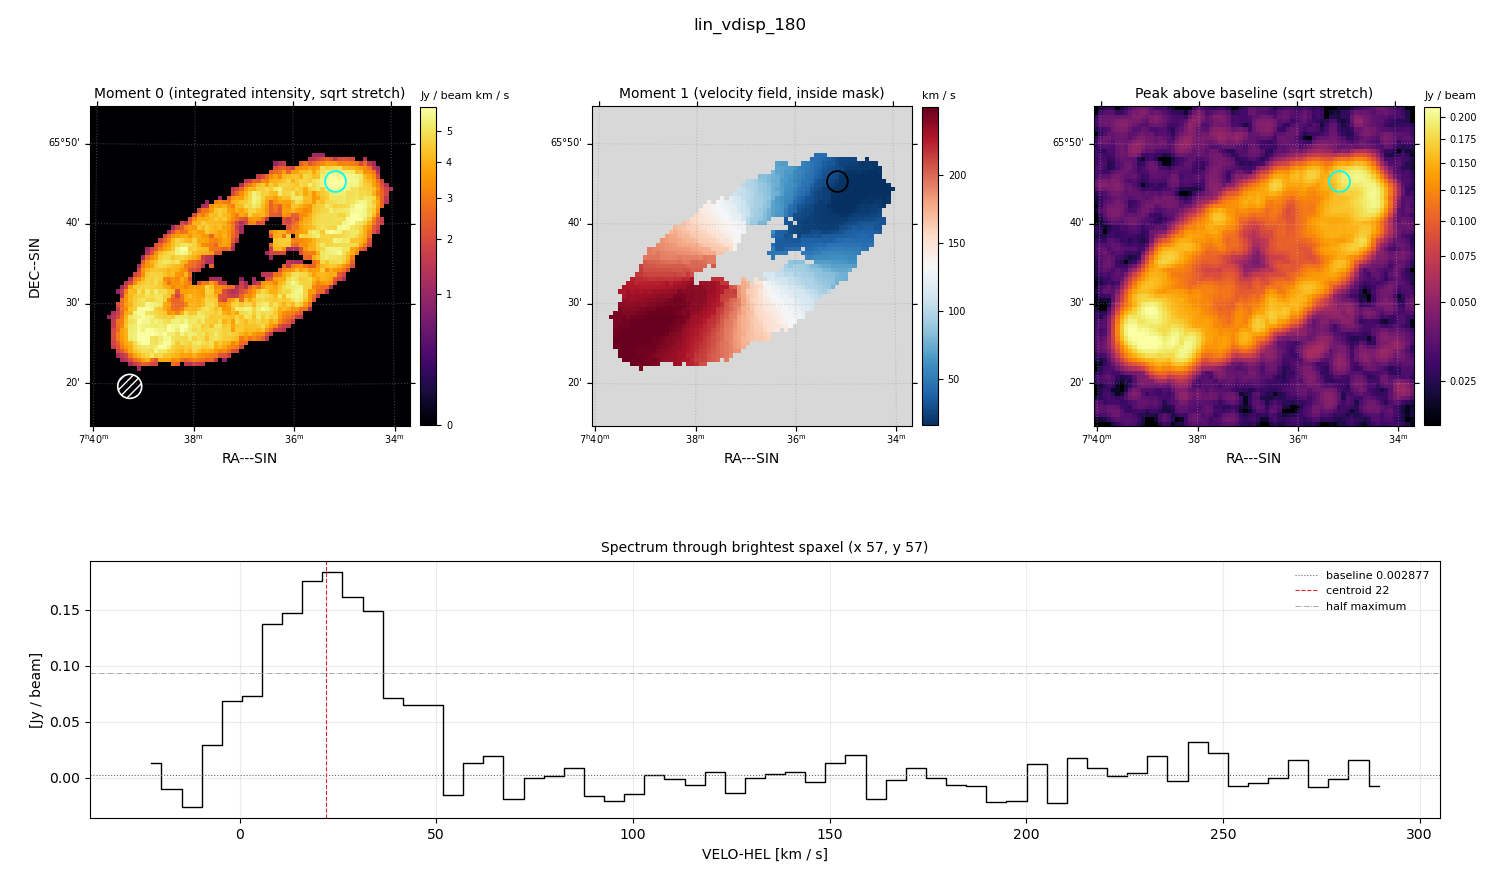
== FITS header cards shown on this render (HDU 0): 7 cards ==
OBJECT  = 'lin_vdisp_180'
BUNIT   = 'JY/BEAM '           /
CTYPE1  = 'RA---SIN'           /
CTYPE2  = 'DEC--SIN'           /
CTYPE3  = 'VELO-HEL'           /
NAXIS3  =                   62 / length of data axis 3
CUNIT3  = 'km/s    '           /

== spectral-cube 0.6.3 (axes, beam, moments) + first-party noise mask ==
SpectralCube HDU 0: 62 channels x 75 x 75 spaxels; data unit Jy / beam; figure title: lin_vdisp_180
Units: BUNIT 'JY/BEAM' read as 'Jy/beam' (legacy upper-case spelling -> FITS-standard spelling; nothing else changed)
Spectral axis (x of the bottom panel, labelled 'VELO-HEL [km / s]'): -22 .. 290 km / s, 62 channels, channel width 5.12 km / s
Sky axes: RA---SIN/DEC--SIN; field 40' x 40' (32 arcsec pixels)
Beam (drawn as the hatched ellipse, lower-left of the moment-0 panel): BMAJ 180 arcsec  BMIN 180 arcsec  BPA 0 deg
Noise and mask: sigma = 0.015 Jy / beam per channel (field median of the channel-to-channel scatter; agrees with the line-free scatter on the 3796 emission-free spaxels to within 1%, no correlation factor applied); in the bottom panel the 51 channels outside the line scatter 0.015 Jy / beam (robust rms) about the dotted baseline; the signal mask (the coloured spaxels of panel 2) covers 32% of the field
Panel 1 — Moment 0 (line voxels x channel width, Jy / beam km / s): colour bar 0 .. 5.87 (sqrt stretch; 0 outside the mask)
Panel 2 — Moment 1 (intensity-weighted velocity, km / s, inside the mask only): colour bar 16 .. 250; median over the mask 139
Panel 3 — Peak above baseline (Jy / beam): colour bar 0.0214 .. 0.211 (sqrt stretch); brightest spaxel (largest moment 0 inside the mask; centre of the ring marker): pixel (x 57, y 57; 0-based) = FK5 07h35m10s +65d45m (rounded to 10 s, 60 arcsec steps: no finer than the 32 arcsec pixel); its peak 0.18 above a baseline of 0.002877
Panel 4 — spectrum at that spaxel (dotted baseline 0.002877 Jy / beam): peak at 24 km / s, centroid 22 km / s (red dashed line; intensity-weighted over the run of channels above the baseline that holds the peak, -10 .. 52 km / s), W50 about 31 km / s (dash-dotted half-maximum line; edge to edge of the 6 channels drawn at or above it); detected line -5 .. 52 km / s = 11 of 62 channels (18%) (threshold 4 sigma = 0.061 Jy / beam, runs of >= 3 channels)